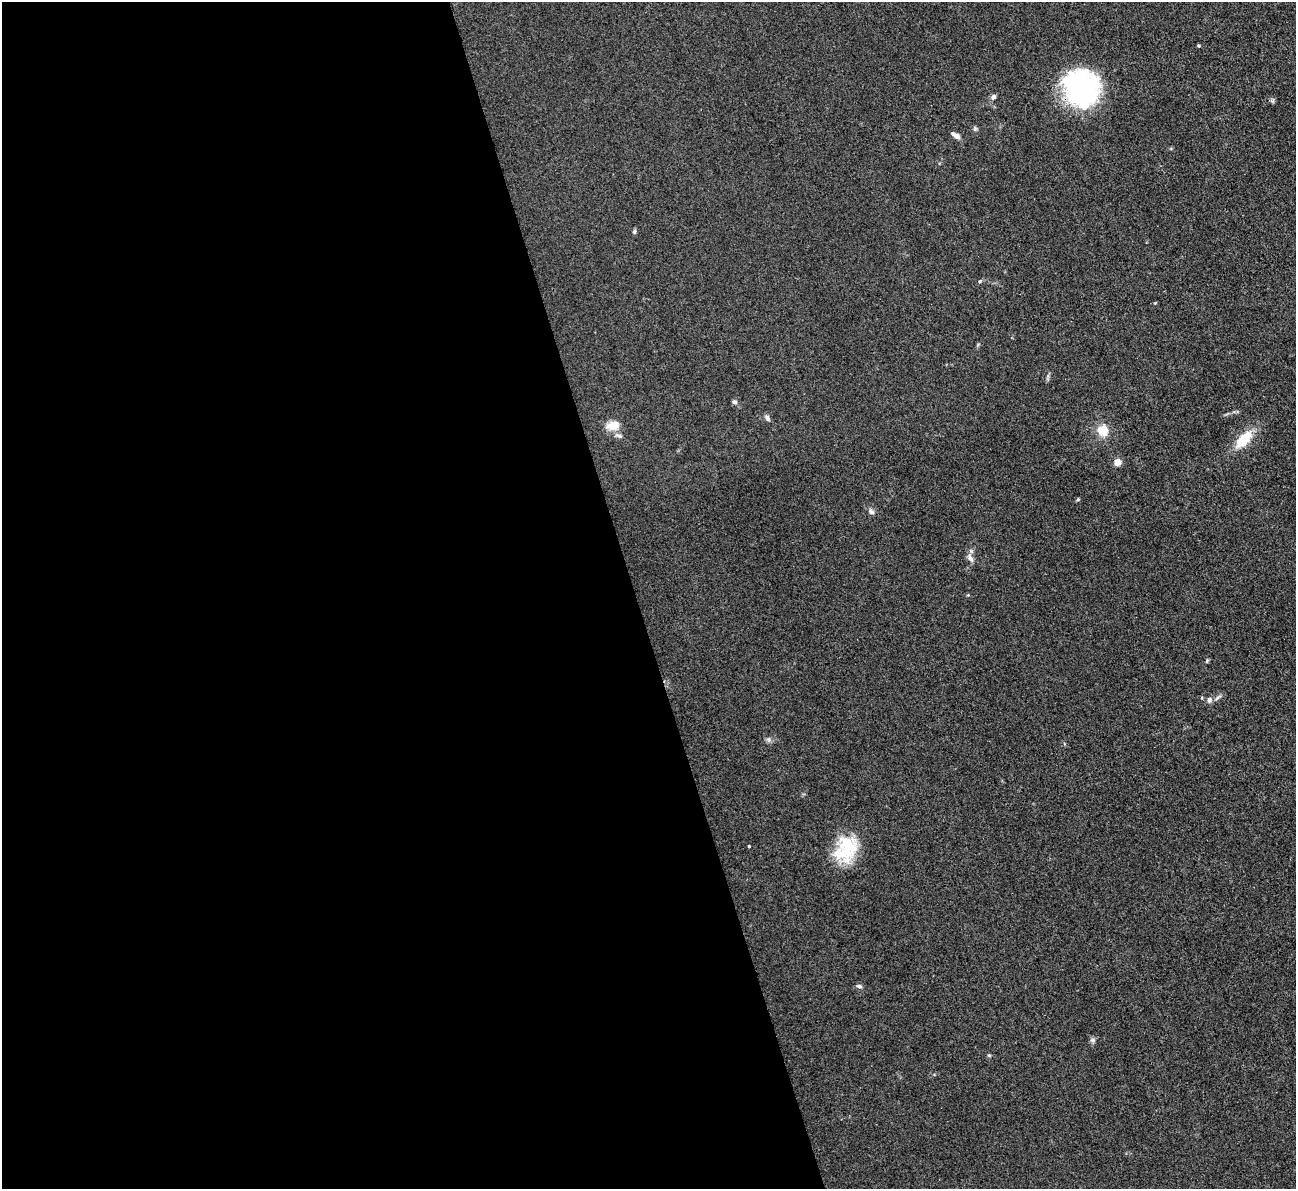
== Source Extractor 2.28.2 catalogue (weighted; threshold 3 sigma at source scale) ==
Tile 9 of 4 x 4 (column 1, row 3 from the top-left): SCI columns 1-1294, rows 1454-2640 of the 5174 x 5158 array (HDU 1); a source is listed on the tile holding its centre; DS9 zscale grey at full resolution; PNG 1298 x 1191 px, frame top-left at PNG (2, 2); no overlay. Shown black and unused: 49% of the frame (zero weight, under 3 of 4 exposures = <1% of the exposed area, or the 3 px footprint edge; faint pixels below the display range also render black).
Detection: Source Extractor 2.28.2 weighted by HDU 2 'WHT'; one run over the whole footprint, this tile lists its part. Background 0.0504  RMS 0.0051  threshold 0.0229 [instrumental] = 3 sigma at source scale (4.5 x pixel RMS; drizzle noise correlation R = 1.50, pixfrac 1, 0.05/0.05 arcsec/px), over >= 5 px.
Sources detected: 24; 1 inside a brighter object's white glare — not listed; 2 inside a brighter listed object's ellipse — not listed separately; the other 21 listed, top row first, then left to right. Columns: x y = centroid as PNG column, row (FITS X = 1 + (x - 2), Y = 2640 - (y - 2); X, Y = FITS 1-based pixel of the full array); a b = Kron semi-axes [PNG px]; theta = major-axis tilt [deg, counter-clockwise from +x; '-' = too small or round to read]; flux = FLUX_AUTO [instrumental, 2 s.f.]
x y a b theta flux
1081 90 41 33 71 74
993 97 7 6 - 1.4
956 135 11 5 -32 2.6
634 231 6 5 - 0.88
734 402 6 6 - 1.2
767 418 9 5 -53 1.4
613 425 18 12 10 6.2
1102 430 11 10 - 9.5
1244 439 25 12 46 13
1117 462 5 4 - 9.5
1078 499 5 4 - 0.59
871 512 9 5 -45 1.4
970 558 12 6 -60 2.4
1207 661 6 3 72 0.58
1209 700 8 7 - 1.8
769 740 7 4 -72 0.96
749 846 3 2 - 0.51
846 851 35 27 21 22
859 986 7 5 -26 1.3
1093 1040 8 6 -21 1.1
989 1055 5 5 - 0.57
Overlapping masked pixels (flux is a lower limit): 1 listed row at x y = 1081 90